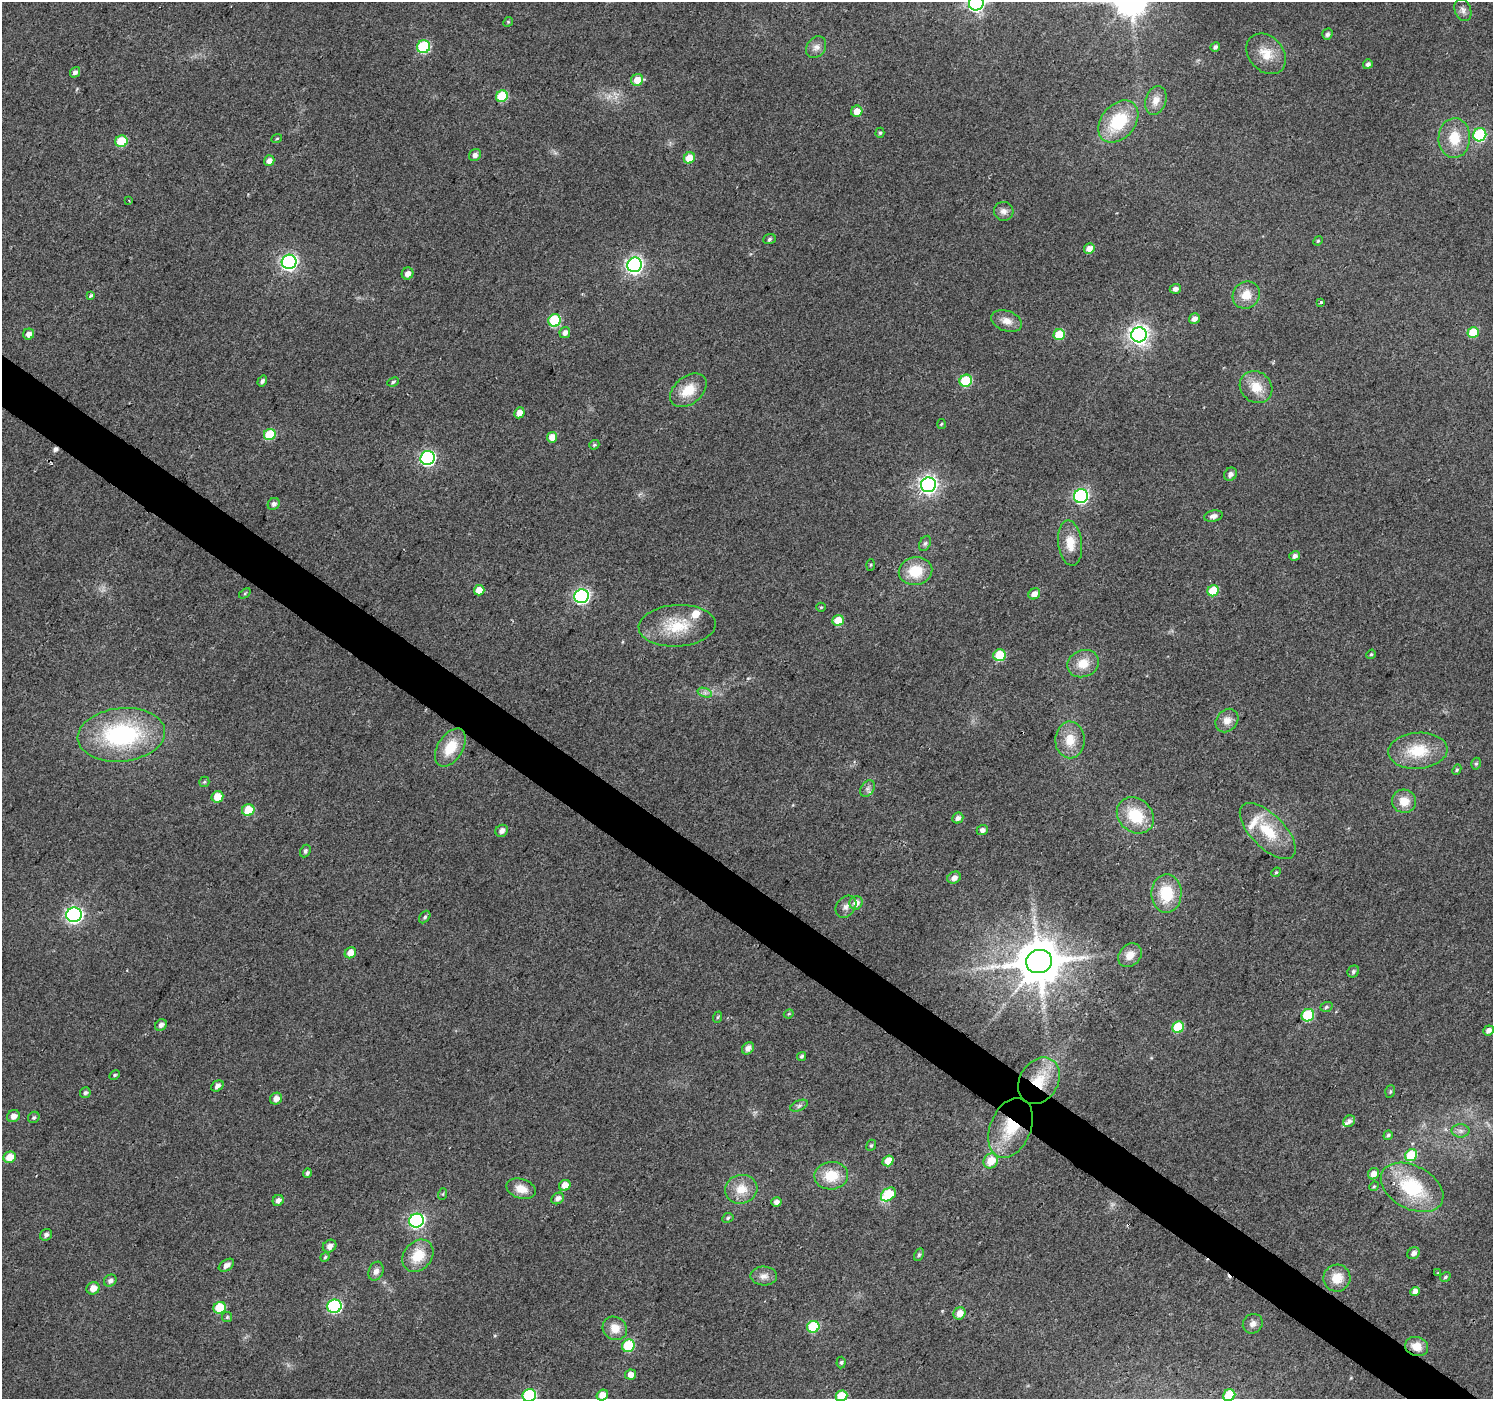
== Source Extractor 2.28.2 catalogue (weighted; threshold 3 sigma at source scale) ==
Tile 6 of 4 x 4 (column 2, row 2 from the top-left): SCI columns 1497-2987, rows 3040-4436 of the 5970 x 6010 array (HDU 1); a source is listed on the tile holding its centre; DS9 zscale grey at full resolution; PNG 1495 x 1401 px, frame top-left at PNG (2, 2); each listed source drawn as its Kron ellipse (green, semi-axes under 4 px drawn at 4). Shown black and unused: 4% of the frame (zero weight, under 2 of 3 exposures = <1% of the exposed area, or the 3 px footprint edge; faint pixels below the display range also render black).
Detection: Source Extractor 2.28.2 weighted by HDU 2 'WHT'; one run over the whole footprint, this tile lists its part. Background 0.0472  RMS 0.0081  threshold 0.0366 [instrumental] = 3 sigma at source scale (4.5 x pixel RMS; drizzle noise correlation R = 1.50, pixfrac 1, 0.0396/0.0396 arcsec/px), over >= 5 px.
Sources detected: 185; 1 too faint to see at this stretch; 3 cosmic-ray / hot-pixel residue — neither listed nor drawn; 4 inside a brighter listed object's ellipse — not listed separately; the other 177 listed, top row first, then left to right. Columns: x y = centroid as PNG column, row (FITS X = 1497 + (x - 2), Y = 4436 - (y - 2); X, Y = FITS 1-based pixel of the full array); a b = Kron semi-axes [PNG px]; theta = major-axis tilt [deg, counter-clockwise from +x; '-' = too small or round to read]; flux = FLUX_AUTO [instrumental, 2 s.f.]
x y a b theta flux
976 3 7 7 - 290
1463 10 11 8 -68 3.6
508 22 5 4 - 0.93
1327 34 6 5 - 2.3
424 47 6 6 - 58
816 47 12 9 54 4.9
1215 47 5 4 - 2.4
1266 54 22 17 -48 17
1368 64 5 4 - 2.3
75 72 5 5 - 3
637 80 6 5 - 10
502 96 6 5 - 35
1156 100 15 10 71 7.8
857 111 6 5 - 8.8
1118 121 24 17 49 43
880 133 5 4 - 1.3
1480 135 7 6 - 66
277 138 5 3 - 0.73
1454 138 20 16 88 21
121 141 6 6 - 33
475 155 6 5 - 3.4
689 158 6 5 - 14
269 161 5 5 - 4.7
129 200 3 2 - 0.99
1004 211 10 9 - 4.2
769 239 6 5 - 1.6
1318 241 5 4 - 0.97
1089 249 5 5 - 7
289 262 7 7 - 260
635 265 7 7 - 290
408 273 6 5 - 5.9
1175 289 5 5 - 3.8
90 295 3 3 - 4.2
1246 295 14 13 - 13
1321 302 3 3 - 4
1194 319 5 5 - 4.8
554 320 6 6 - 57
1007 321 16 10 -20 7.6
1473 332 5 5 - 24
565 333 6 5 - 4.3
29 334 5 5 - 4.4
1059 335 6 5 - 25
1139 335 8 7 - 470
262 381 6 4 56 2.1
966 381 6 6 - 42
393 382 6 4 23 1.4
1256 387 17 15 -42 16
688 390 21 13 39 17
519 413 5 5 - 6.7
941 424 5 3 - 0.88
270 435 6 5 - 28
552 437 5 5 - 9.8
594 445 5 4 - 1.2
428 458 7 7 - 180
1230 474 7 6 - 3.8
928 485 7 7 - 370
1081 496 7 6 - 170
274 504 6 5 - 2.9
1213 516 9 5 12 4.3
925 543 8 5 62 1.8
1070 543 23 12 -83 15
1295 556 5 4 - 3.2
871 565 5 3 - 0.9
915 571 17 14 13 23
479 590 5 5 - 12
1213 591 6 5 - 24
245 593 6 3 37 0.98
1034 594 6 5 - 6.2
582 596 7 7 - 210
821 607 4 4 - 0.82
838 621 5 5 - 17
677 626 38 20 3 33
1371 654 5 4 - 1
1000 655 6 6 - 33
1083 664 16 13 21 14
705 693 7 4 -18 2.5
1227 721 13 10 49 7.2
121 735 44 26 6 110
1070 740 18 14 90 16
450 748 21 12 58 22
1418 751 30 18 4 30
1476 764 6 4 72 1.5
1457 770 5 4 - 1.2
204 782 5 5 - 1.3
867 789 9 6 56 3.1
217 797 6 5 - 15
1404 801 12 11 - 12
248 810 6 5 - 21
1135 815 20 16 -42 31
958 818 6 5 - 3.1
982 830 5 5 - 3.2
502 831 6 5 - 4.5
1268 831 36 17 -45 31
305 851 6 5 - 1.9
1276 872 5 4 - 1
954 878 7 5 32 4.8
1166 893 19 15 89 29
856 903 7 6 - 7.4
846 907 12 9 50 4.6
74 915 8 7 - 280
425 917 7 5 52 1.6
350 953 6 5 - 9.5
1130 955 13 10 46 8.4
1039 962 13 11 21 3700
1353 972 6 5 - 1.9
1326 1007 6 4 19 1.4
789 1014 5 4 - 0.89
1308 1015 6 6 - 45
718 1017 6 3 70 1
161 1025 6 5 - 3.5
1178 1027 6 5 - 31
1488 1030 5 5 - 3.7
748 1048 7 5 51 4.5
802 1056 5 4 - 1.4
115 1075 6 4 28 1.2
1039 1081 25 19 57 27
217 1086 6 5 - 3.3
1390 1091 6 5 - 1.3
85 1093 5 5 - 2
276 1099 6 5 - 6
799 1106 9 5 24 2.1
13 1116 6 6 - 5.4
34 1117 6 5 - 1.5
1349 1121 6 5 - 2.8
1011 1128 31 20 67 36
1461 1131 9 6 0 3.2
1388 1135 5 4 - 1.6
871 1145 6 4 66 1.2
1411 1155 6 5 - 38
10 1157 6 5 - 10
888 1161 6 5 - 12
991 1161 8 7 - 14
307 1173 5 4 - 2
1373 1174 6 5 - 6.4
831 1176 17 14 6 21
565 1185 6 5 - 8.3
1374 1186 5 4 - 0.86
1412 1187 33 21 -28 55
521 1189 15 9 -17 10
741 1189 16 14 15 14
443 1194 6 3 71 0.97
888 1194 8 6 38 33
558 1198 7 5 37 4.2
278 1200 6 5 - 3.8
776 1202 5 4 - 3.5
728 1218 6 4 26 1.3
416 1221 7 7 - 200
46 1235 6 5 - 2.6
330 1246 7 6 - 4.4
1414 1253 6 5 - 4.2
919 1255 6 4 62 1.4
418 1256 18 14 49 21
325 1257 5 4 - 1.3
226 1265 8 5 34 4.3
376 1271 10 7 69 4.4
1438 1273 3 2 - 1.5
764 1276 13 9 -2 5.4
1445 1277 5 4 - 1.3
1337 1278 13 13 - 13
110 1281 7 5 39 3.1
93 1288 6 6 - 7.4
1415 1291 5 4 - 5.6
334 1306 7 6 - 110
220 1308 6 5 - 34
959 1313 6 5 - 8.1
227 1317 5 5 - 1.2
1253 1324 10 9 - 4.4
813 1327 6 5 - 47
615 1328 12 11 - 10
628 1346 6 6 - 44
1417 1346 12 9 -17 11
841 1362 6 4 85 1.4
631 1375 5 5 - 5.9
529 1395 7 6 - 90
602 1395 6 5 - 8.9
1229 1395 6 5 - 37
842 1396 6 5 - 21
Overlapping masked pixels (flux is a lower limit): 3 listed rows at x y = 1039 1081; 1011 1128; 1417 1346
Isophote crosses this tile's border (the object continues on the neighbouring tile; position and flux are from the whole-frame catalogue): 4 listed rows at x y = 976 3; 529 1395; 1229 1395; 842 1396